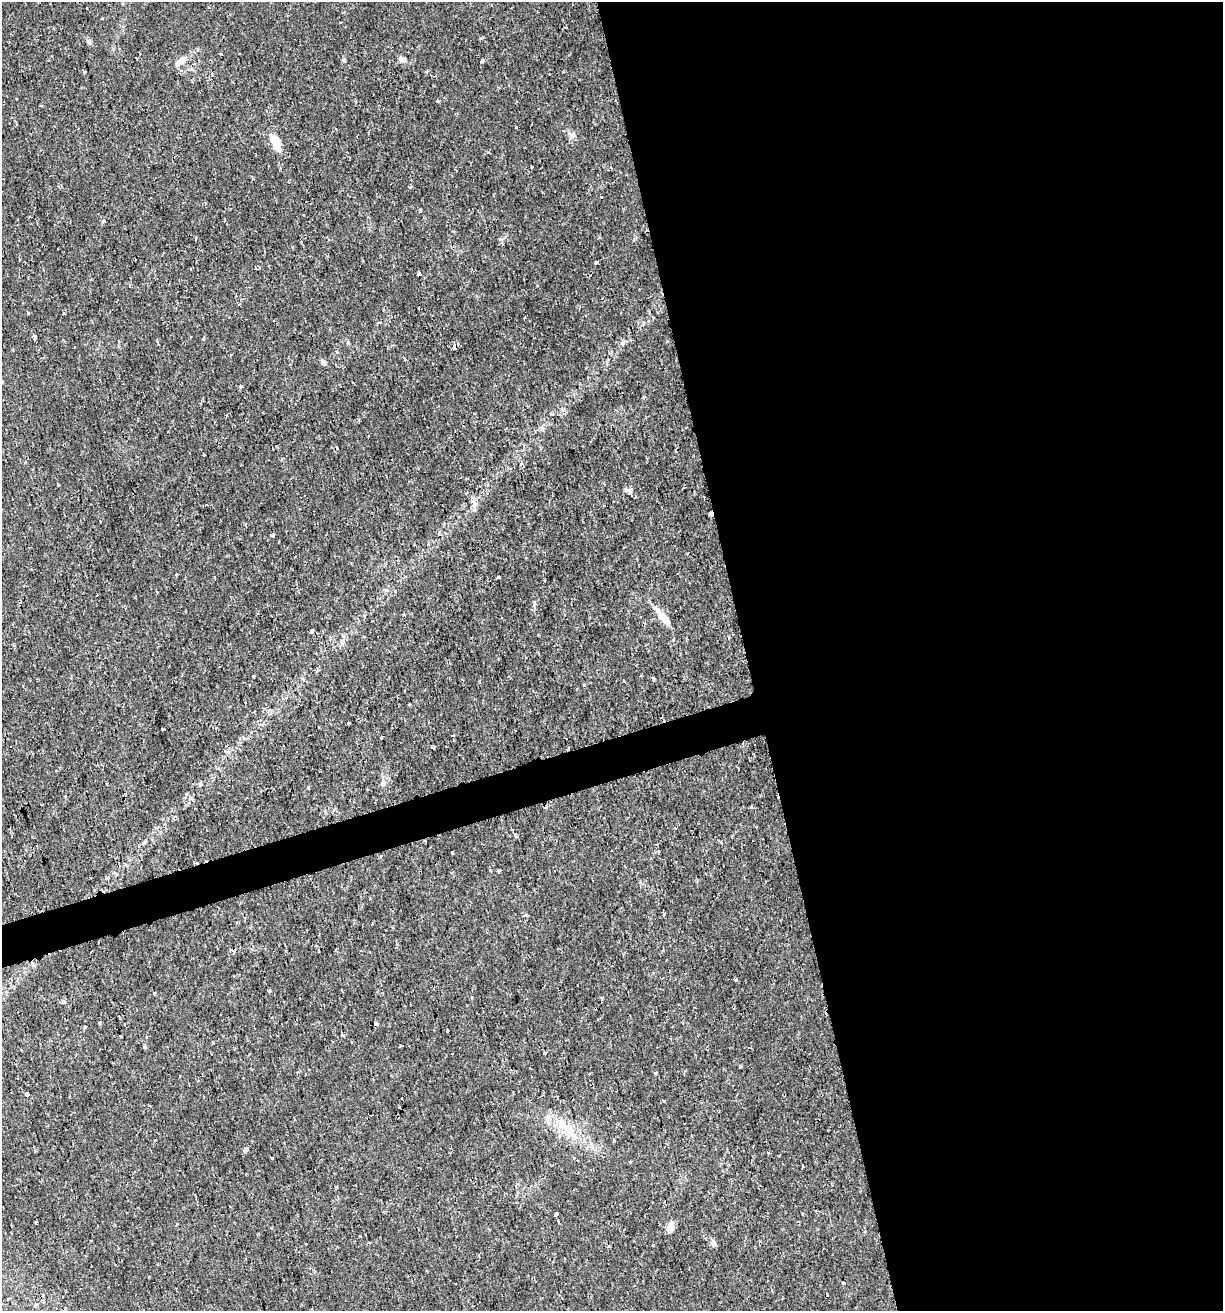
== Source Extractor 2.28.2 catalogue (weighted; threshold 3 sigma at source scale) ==
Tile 8 of 4 x 4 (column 4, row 2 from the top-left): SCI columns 3718-4938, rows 2620-3928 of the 5044 x 5237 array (HDU 1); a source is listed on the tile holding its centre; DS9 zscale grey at full resolution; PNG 1225 x 1313 px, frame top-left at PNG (2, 2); no overlay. Shown black and unused: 41% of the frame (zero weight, under 2 of 3 exposures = <1% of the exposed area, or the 3 px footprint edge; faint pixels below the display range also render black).
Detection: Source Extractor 2.28.2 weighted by HDU 2 'WHT'; one run over the whole footprint, this tile lists its part. Background 0.01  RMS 0.0013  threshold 0.0059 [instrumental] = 3 sigma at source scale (4.5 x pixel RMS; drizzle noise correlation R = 1.50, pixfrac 1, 0.0396/0.0396 arcsec/px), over >= 5 px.
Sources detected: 88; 7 cosmic-ray / hot-pixel residue — not listed; the other 81 listed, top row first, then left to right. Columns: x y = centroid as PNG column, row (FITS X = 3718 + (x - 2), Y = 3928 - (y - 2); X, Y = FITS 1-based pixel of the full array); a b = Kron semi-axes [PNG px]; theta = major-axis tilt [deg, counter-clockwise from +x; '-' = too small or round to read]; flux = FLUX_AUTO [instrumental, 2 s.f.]
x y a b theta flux
87 8 3 2 - 0.13
102 18 3 2 - 0.18
89 42 8 5 -63 0.29
221 54 3 2 - 0.11
401 59 11 6 -51 0.42
343 60 5 4 - 0.2
181 61 13 8 35 0.88
482 61 4 3 - 0.38
85 71 4 2 - 0.11
427 71 4 3 - 0.22
438 101 3 3 - 0.2
41 105 3 2 - 0.16
571 135 10 7 -21 0.5
275 143 22 9 -66 2.1
531 167 3 2 - 0.14
411 186 3 3 - 0.33
420 210 5 3 - 0.12
103 221 4 4 - 0.49
196 238 5 2 - 0.13
596 262 3 3 - 0.43
419 273 4 3 - 0.54
28 313 3 3 - 0.15
64 313 3 2 - 0.18
34 336 4 3 - 1.1
203 340 4 3 - 0.12
348 342 5 4 - 0.14
455 346 4 4 - 1
323 362 7 5 -43 0.38
644 397 5 3 - 0.16
204 455 2 2 - 0.098
479 468 3 2 - 0.11
628 490 12 5 0 0.39
475 505 14 5 86 0.59
710 513 5 4 - 0.85
273 535 4 3 - 0.22
385 565 4 3 - 0.13
177 574 3 3 - 0.26
498 577 3 3 - 0.71
664 618 24 9 -49 1.5
312 631 4 3 - 0.22
342 642 7 4 0 0.27
653 678 3 3 - 0.36
623 680 4 2 - 0.096
349 723 3 3 - 0.34
162 729 3 3 - 0.36
225 751 5 4 - 0.2
677 774 2 2 - 0.088
383 783 8 6 75 0.36
65 797 3 3 - 0.12
546 807 4 3 - 0.24
751 807 4 4 - 0.14
334 809 5 4 - 0.2
675 828 3 2 - 0.63
515 836 3 3 - 0.72
452 852 3 3 - 0.4
381 856 5 3 - 0.12
498 871 3 3 - 0.24
526 915 5 4 - 0.21
234 951 4 4 - 0.42
735 979 4 3 - 0.28
269 991 4 3 - 0.5
376 1023 3 3 - 2.4
84 1027 3 3 - 0.34
447 1031 4 3 - 0.27
342 1035 4 3 - 0.26
400 1046 3 2 - 0.16
145 1047 5 4 - 0.17
545 1053 5 3 - 0.19
740 1067 3 3 - 0.91
27 1094 4 3 - 0.52
664 1101 3 3 - 0.42
564 1126 26 11 -48 2.9
614 1140 5 2 - 0.15
272 1158 3 2 - 0.18
556 1214 4 3 - 0.39
36 1223 3 3 - 0.34
670 1227 9 6 69 1.5
713 1243 8 6 -81 0.52
653 1245 2 2 - 0.13
844 1283 4 3 - 0.26
36 1304 6 4 23 0.24
Overlapping masked pixels (flux is a lower limit): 2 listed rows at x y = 455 346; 710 513
Unlisted compact peaks at least as high as the median listed source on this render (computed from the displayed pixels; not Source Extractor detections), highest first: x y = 534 604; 516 127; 245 1150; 655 1073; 186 794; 584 685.